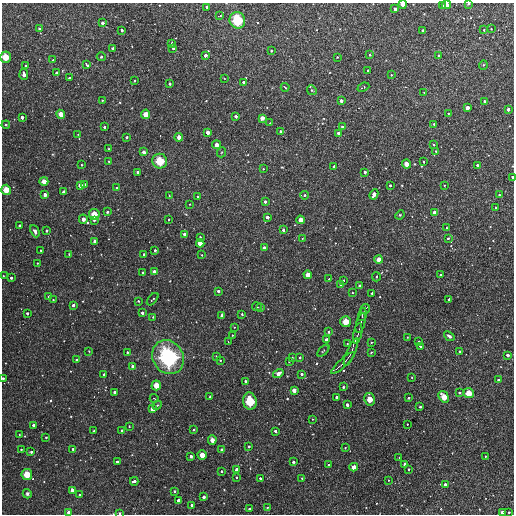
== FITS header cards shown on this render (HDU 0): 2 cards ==
NAXIS1  =                  512
NAXIS2  =                  512

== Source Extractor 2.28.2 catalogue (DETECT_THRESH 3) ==
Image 512 x 512 px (HDU 0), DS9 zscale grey, 1 PNG px = 1 image px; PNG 516 x 516 px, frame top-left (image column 1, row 512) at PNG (2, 3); each listed source drawn as its Kron ellipse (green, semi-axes under 4 px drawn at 4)
Background 2260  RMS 190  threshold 569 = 3 sigma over >= 5 px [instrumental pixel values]
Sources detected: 257; all 257 listed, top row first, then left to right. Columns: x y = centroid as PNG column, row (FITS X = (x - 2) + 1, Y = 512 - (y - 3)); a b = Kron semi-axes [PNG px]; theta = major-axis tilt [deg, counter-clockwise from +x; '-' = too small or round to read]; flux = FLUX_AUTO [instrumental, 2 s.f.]
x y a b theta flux
403 4 4 3 - 8.9e+04
468 4 3 2 - 2.3e+04
446 5 4 4 - 1.1e+05
442 6 4 3 - 5.4e+04
207 7 3 2 - 2.0e+04
395 9 4 4 - 4.2e+04
220 16 4 2 - 7.8e+03
237 20 8 7 - 4.0e+05
102 23 3 3 - 4.6e+04
39 29 3 3 - 3.3e+04
491 29 3 2 - 1.0e+04
122 30 3 3 - 3.9e+04
484 30 3 3 - 1.4e+04
423 31 3 3 - 3.6e+04
172 43 3 3 - 2.6e+04
113 48 3 3 - 3.6e+04
173 48 3 3 - 2.0e+04
271 51 3 3 - 1.7e+04
205 55 3 3 - 5.4e+04
370 55 3 3 - 1.5e+04
438 55 3 2 - 1.3e+04
5 57 5 5 - 1.9e+05
101 57 4 4 - 3.9e+04
337 57 2 2 - 9.8e+03
53 60 2 2 - 1.0e+04
87 65 3 3 - 2.8e+04
483 65 5 3 - 1.1e+04
26 66 3 3 - 3.7e+04
368 70 3 3 - 2.3e+04
57 73 3 3 - 4.2e+04
24 74 5 3 - 6.7e+04
391 75 3 3 - 1.3e+04
69 78 3 3 - 1.7e+04
224 78 3 2 - 7.0e+03
135 81 3 3 - 1.6e+04
244 82 3 3 - 4.8e+04
170 84 3 3 - 2.6e+04
285 87 4 2 - 1.1e+04
363 87 6 3 22 1.0e+04
312 90 5 4 - 1.6e+04
424 93 4 2 - 6.9e+03
102 100 2 2 - 1.0e+04
341 101 3 3 - 4.9e+04
484 101 3 3 - 2.3e+04
467 108 4 3 - 6.3e+04
508 109 3 3 - 5.0e+04
448 113 3 2 - 1.0e+04
61 114 4 4 - 1.2e+05
146 114 5 4 - 1.4e+05
236 116 3 3 - 4.1e+04
22 117 3 3 - 5.0e+04
262 118 4 4 - 9.2e+04
270 123 3 2 - 9.5e+03
434 124 4 4 - 2.1e+04
6 125 4 4 - 1.3e+04
104 127 3 3 - 2.4e+04
342 127 3 3 - 2.2e+04
280 131 3 3 - 1.8e+04
208 132 4 4 - 7.4e+04
339 133 4 3 - 6.6e+04
78 134 4 2 - 6.9e+03
127 137 3 3 - 3.0e+04
179 137 4 4 - 8.6e+04
216 145 4 4 - 7.5e+04
434 145 3 3 - 1.9e+04
108 149 2 2 - 1.1e+04
436 151 3 3 - 1.6e+04
144 152 4 3 - 5.8e+04
222 152 5 3 - 1.2e+04
160 161 7 7 - 2.8e+05
109 162 3 2 - 9.1e+03
424 162 2 2 - 1.2e+04
406 164 4 4 - 1.1e+05
81 165 3 2 - 1.1e+04
477 165 3 3 - 3.7e+04
334 167 3 3 - 3.5e+04
263 169 3 2 - 1.1e+04
138 172 3 3 - 3.2e+04
365 172 4 3 - 3.7e+04
512 177 3 2 - 3.0e+04
44 181 4 4 - 1.1e+05
80 185 4 4 - 7.5e+04
84 185 4 4 - 7.0e+04
390 185 3 3 - 2.3e+04
444 185 3 3 - 1.5e+04
117 188 3 2 - 1.5e+04
6 190 5 5 - 1.7e+05
64 192 4 4 - 5.9e+04
374 194 5 4 - 8.2e+04
45 195 4 4 - 6.2e+04
304 195 4 3 - 1.7e+04
499 195 3 3 - 1.8e+04
169 196 4 2 - 9.0e+03
198 196 4 3 - 1.5e+04
265 201 3 3 - 3.3e+04
190 204 2 2 - 9.6e+03
496 207 3 3 - 2.1e+04
107 212 3 3 - 3.0e+04
434 213 4 3 - 6.2e+04
94 214 5 5 - 1.7e+05
400 215 5 4 - 1.4e+04
267 217 3 3 - 5.4e+04
83 219 4 4 - 7.0e+04
94 220 3 3 - 2.1e+04
168 220 2 2 - 1.3e+04
300 220 4 4 - 9.4e+04
19 225 3 3 - 2.2e+04
446 228 2 2 - 1.3e+04
283 230 3 3 - 3.6e+04
35 231 6 4 -65 4.2e+04
47 231 3 3 - 2.7e+04
184 234 4 3 - 4.6e+04
200 237 3 3 - 1.7e+04
302 238 2 2 - 9.0e+03
448 238 3 3 - 2.1e+04
95 241 4 3 - 6.2e+04
200 243 4 4 - 1.0e+05
264 248 4 3 - 6.2e+04
41 250 2 2 - 1.0e+04
155 250 3 3 - 2.3e+04
69 254 4 2 - 9.5e+03
144 254 3 3 - 2.7e+04
202 255 4 2 - 8.0e+03
379 259 4 4 - 9.0e+04
37 263 2 2 - 7.7e+03
154 271 3 3 - 4.2e+04
142 273 3 3 - 2.5e+04
308 275 4 4 - 1.1e+05
441 275 3 3 - 3.1e+04
3 276 2 2 - 8.8e+03
376 277 4 3 - 1.3e+04
11 278 3 3 - 2.4e+04
329 279 3 2 - 6.7e+03
343 280 3 3 - 1.7e+04
341 285 4 3 - 5.6e+04
359 285 3 3 - 3.4e+04
218 291 3 3 - 2.7e+04
352 293 3 3 - 1.0e+04
372 293 3 3 - 2.1e+04
49 296 3 2 - 1.8e+04
153 299 7 3 49 1.5e+04
449 299 3 2 - 1.9e+04
53 300 2 2 - 8.5e+03
138 301 3 3 - 1.5e+04
73 305 3 3 - 3.6e+04
257 307 5 2 - 1.7e+04
261 307 4 3 - 1.6e+04
365 309 5 2 - 1.2e+04
27 313 3 3 - 2.8e+04
142 313 3 3 - 3.8e+04
242 314 3 3 - 1.8e+04
222 315 4 3 - 3.9e+04
362 315 7 2 76 1.6e+04
153 317 3 2 - 1.2e+04
346 322 5 5 - 1.8e+05
361 323 10 2 74 2.7e+04
234 327 3 3 - 9.6e+03
328 332 4 3 - 2.2e+04
358 334 10 4 77 3.4e+04
232 335 2 2 - 9.4e+03
449 336 6 4 -40 4.0e+04
407 337 2 2 - 9.0e+03
327 340 4 3 - 5.5e+04
228 341 3 2 - 7.3e+03
419 341 3 2 - 9.0e+03
371 342 2 2 - 9.4e+03
347 344 4 2 - 8.2e+03
420 346 4 3 - 2.3e+04
89 351 2 2 - 8.2e+03
323 351 7 3 45 1.5e+04
459 351 3 3 - 1.9e+04
127 352 3 3 - 1.6e+04
351 352 15 3 67 4.0e+04
371 352 3 2 - 1.0e+04
508 355 3 3 - 4.8e+04
216 356 3 3 - 9.2e+03
168 357 17 15 -60 1.2e+06
300 357 3 3 - 2.3e+04
292 358 3 2 - 8.0e+03
76 360 3 3 - 2.9e+04
220 360 3 2 - 1.1e+04
289 361 3 3 - 1.7e+04
343 363 15 2 42 3.3e+04
132 366 3 3 - 3.0e+04
278 373 5 4 - 7.5e+04
104 374 3 3 - 2.8e+04
302 374 3 3 - 3.0e+04
412 377 2 2 - 1.0e+04
3 378 3 3 - 2.1e+04
498 380 3 3 - 2.4e+04
245 381 3 3 - 2.6e+04
156 385 5 4 - 1.5e+05
343 387 3 3 - 2.1e+04
294 390 4 4 - 8.6e+04
115 392 3 3 - 4.1e+04
459 392 3 3 - 1.9e+04
469 393 5 5 - 1.7e+05
210 397 4 3 - 1.4e+04
337 397 3 3 - 3.8e+04
444 397 6 4 -55 1.7e+05
154 398 4 3 - 9.0e+03
408 398 3 2 - 2.0e+04
370 399 6 5 - 1.6e+05
250 401 8 7 - 3.5e+05
157 405 5 4 - 1.6e+04
347 405 3 3 - 4.6e+04
420 407 3 3 - 1.9e+04
153 409 4 4 - 8.4e+04
313 419 4 2 - 8.5e+03
407 424 2 2 - 7.9e+03
33 425 3 3 - 4.3e+04
129 426 3 3 - 1.3e+04
122 430 3 3 - 2.4e+04
194 430 3 2 - 1.3e+04
94 431 3 3 - 1.5e+04
275 431 3 3 - 3.0e+04
19 434 3 2 - 8.8e+03
46 437 3 2 - 1.4e+04
212 440 4 4 - 9.1e+04
249 446 3 3 - 2.5e+04
345 448 3 2 - 8.7e+03
73 449 3 3 - 2.5e+04
21 450 3 2 - 1.5e+04
222 450 4 3 - 3.6e+04
31 452 3 3 - 2.1e+04
202 455 4 4 - 1.2e+05
191 456 3 3 - 3.9e+04
485 456 3 2 - 1.1e+04
399 458 3 2 - 7.7e+03
117 462 3 3 - 3.1e+04
293 462 3 3 - 3.4e+04
405 464 4 3 - 6.8e+04
329 465 3 3 - 2.5e+04
354 467 4 4 - 9.7e+04
409 469 3 3 - 2.3e+04
237 470 4 4 - 8.2e+04
221 471 3 2 - 1.5e+04
27 475 5 5 - 2.0e+05
236 477 3 3 - 2.2e+04
260 478 3 3 - 1.8e+04
302 478 3 2 - 1.2e+04
388 480 3 2 - 8.6e+03
134 481 4 3 - 4.5e+04
445 484 3 3 - 3.9e+04
72 490 4 4 - 8.3e+04
174 491 4 3 - 1.9e+04
27 494 5 4 - 2.5e+04
80 495 3 3 - 2.6e+04
204 497 3 3 - 4.2e+04
178 500 4 3 - 4.6e+04
192 505 3 3 - 2.9e+04
267 507 3 3 - 1.4e+04
249 509 3 3 - 2.9e+04
69 512 3 3 - 5.4e+04
502 512 4 4 - 6.4e+04
509 512 3 3 - 1.5e+04
119 513 4 3 - 1.9e+04
At the frame edge (FLAGS 8, measured only in part): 10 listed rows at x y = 403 4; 468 4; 446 5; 5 57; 512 177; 3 276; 3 378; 69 512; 502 512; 119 513

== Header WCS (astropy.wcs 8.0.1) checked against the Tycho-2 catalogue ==
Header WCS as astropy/WCSLIB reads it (CRVAL/CRPIX/CD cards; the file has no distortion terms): RA---TAN/DEC--TAN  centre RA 10:14:35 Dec +31:53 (153.65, +31.89 deg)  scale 3.52 arcsec/px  FOV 30.0' x 30.0'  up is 0 deg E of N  parity normal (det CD < 0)
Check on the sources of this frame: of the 60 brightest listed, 10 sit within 5.3 arcsec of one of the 12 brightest Tycho-2 stars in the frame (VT <= 12.48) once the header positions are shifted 0.17 arcsec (0.03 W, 0.17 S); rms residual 2.02 arcsec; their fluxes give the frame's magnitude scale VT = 25.02 - 2.5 log10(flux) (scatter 0.32 mag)
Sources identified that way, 10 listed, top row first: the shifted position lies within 5.3 arcsec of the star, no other Tycho-2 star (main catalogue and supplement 1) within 10.6 arcsec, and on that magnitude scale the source's flux lands within +1.5 / -3 mag of the star's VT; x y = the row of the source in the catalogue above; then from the Tycho-2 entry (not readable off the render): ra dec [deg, ICRS J2000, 3 dp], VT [Tycho-2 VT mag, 2 dp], TYC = Tycho-2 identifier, HIP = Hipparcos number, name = IAU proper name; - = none
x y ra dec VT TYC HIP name
237 20 153.670 +32.119 10.56 2510-707-1 - -
61 114 153.874 +32.027 12.48 2510-821-1 - -
146 114 153.776 +32.027 12.43 2510-951-1 - -
160 161 153.758 +31.981 10.82 2510-1001-1 - -
6 190 153.936 +31.953 12.48 2510-1116-1 - -
346 322 153.545 +31.824 12.17 2510-789-1 - -
168 357 153.749 +31.789 9.04 2510-847-1 - -
444 397 153.433 +31.751 11.79 2510-807-1 - -
370 399 153.518 +31.749 12.36 2510-805-1 - -
250 401 153.655 +31.746 10.98 2510-774-1 - -